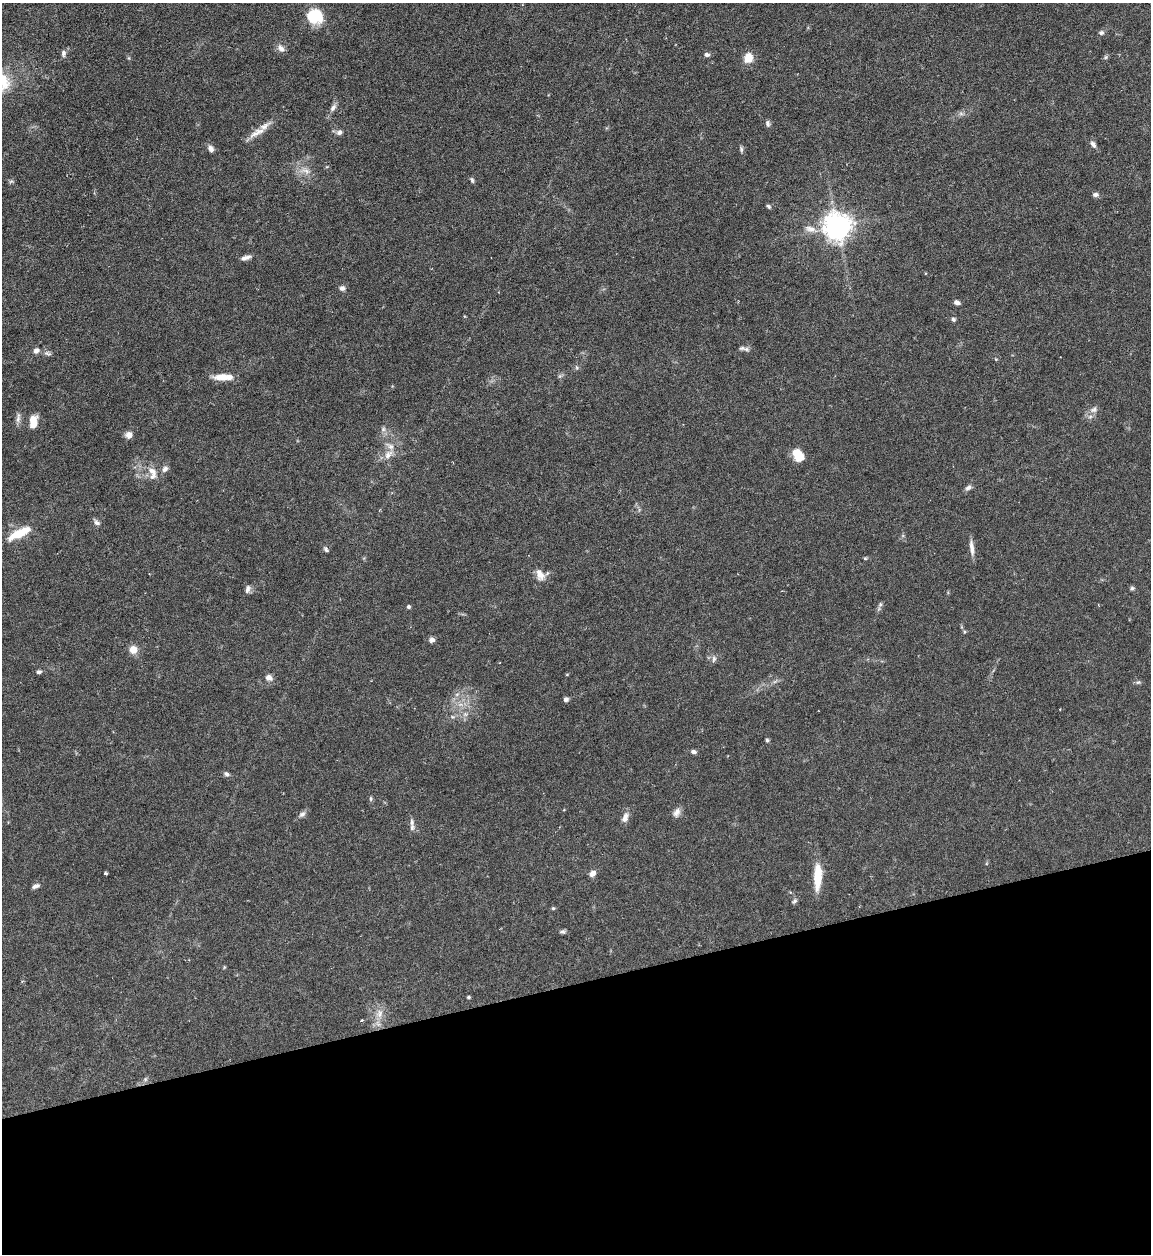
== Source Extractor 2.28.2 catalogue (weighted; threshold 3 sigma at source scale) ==
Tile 14 of 4 x 4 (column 2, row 4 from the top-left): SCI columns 1407-2555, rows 1-1252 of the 4992 x 5009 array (HDU 1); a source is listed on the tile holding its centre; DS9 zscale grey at full resolution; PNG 1153 x 1256 px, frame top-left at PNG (2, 3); no overlay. Shown black and unused: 22% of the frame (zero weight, under 4 of 7 exposures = <1% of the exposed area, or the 3 px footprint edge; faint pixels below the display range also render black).
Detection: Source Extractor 2.28.2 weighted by HDU 2 'WHT'; one run over the whole footprint, this tile lists its part. Background 0.0565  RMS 0.0027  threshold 0.0112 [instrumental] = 3 sigma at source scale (4.09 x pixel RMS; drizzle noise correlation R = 1.36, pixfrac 0.8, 0.05/0.05 arcsec/px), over >= 5 px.
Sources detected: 83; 2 inside a brighter listed object's ellipse — not listed separately; the other 81 listed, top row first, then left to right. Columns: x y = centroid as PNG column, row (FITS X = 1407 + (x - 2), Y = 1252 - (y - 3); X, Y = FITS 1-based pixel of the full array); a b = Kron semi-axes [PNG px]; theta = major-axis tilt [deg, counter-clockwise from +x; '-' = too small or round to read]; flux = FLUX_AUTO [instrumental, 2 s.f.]
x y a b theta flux
315 16 17 16 - 7.9
1101 33 6 5 - 0.59
281 48 12 7 -45 1.3
63 53 9 6 85 0.78
707 55 7 6 - 0.68
1106 57 6 4 89 0.39
748 58 12 10 74 3.2
333 108 11 6 56 1
961 114 7 4 -19 0.55
768 123 8 5 -79 0.67
339 132 7 6 - 0.86
257 133 28 8 29 3
1093 144 10 5 -53 0.94
211 149 9 7 -55 1
741 149 8 4 -77 0.51
305 171 15 8 -19 2
472 180 7 4 -75 0.49
11 181 7 4 2 0.4
1095 195 7 5 0 0.8
769 206 6 4 -41 0.42
837 227 8 8 - 340
811 229 17 8 -16 2.2
245 258 13 5 18 1.2
342 288 7 6 - 0.84
957 303 6 5 - 0.99
953 319 6 5 - 0.54
742 348 10 6 0 0.8
36 351 7 6 - 1.1
47 353 12 4 -8 0.64
223 377 24 7 0 3.7
1094 410 12 8 31 1.3
18 418 16 5 80 1
33 422 12 7 86 3.7
383 429 7 6 - 0.62
129 435 8 8 - 1.4
388 454 15 9 46 2.1
798 455 13 9 -59 5
165 469 9 6 54 1
152 471 17 9 -46 2.6
968 488 9 6 33 0.78
96 522 10 6 -38 0.82
19 533 28 8 26 6.5
972 547 22 5 -83 1.6
326 549 7 4 -47 0.49
865 558 6 3 -19 0.3
540 575 15 10 -62 2.4
1132 588 5 5 - 0.49
248 589 11 6 74 0.88
880 605 8 5 63 0.57
408 606 5 5 - 0.42
964 632 5 3 - 0.25
432 640 7 6 - 0.86
133 650 8 8 - 2.7
714 659 9 6 79 0.73
39 672 6 5 - 0.57
567 674 5 3 - 0.2
269 677 9 7 -25 1.3
1138 682 7 5 19 0.48
457 694 6 4 19 0.5
566 699 6 5 - 0.68
465 714 7 5 -44 0.62
453 717 6 4 -42 0.38
767 740 4 4 - 0.53
693 752 8 5 -8 0.68
226 774 8 6 -29 0.63
371 799 7 4 -85 0.4
676 813 12 8 62 1.3
302 814 10 6 38 0.85
625 817 13 7 70 1.5
412 822 10 6 87 0.83
105 873 3 3 - 0.47
592 873 7 6 - 1.4
818 877 28 8 87 6.6
35 886 9 5 19 0.89
795 901 7 5 40 0.5
553 908 5 4 - 0.31
562 932 7 5 8 0.54
468 997 4 3 - 0.34
379 1014 13 9 75 2.3
362 1020 4 3 - 0.23
145 1079 6 4 -72 0.39